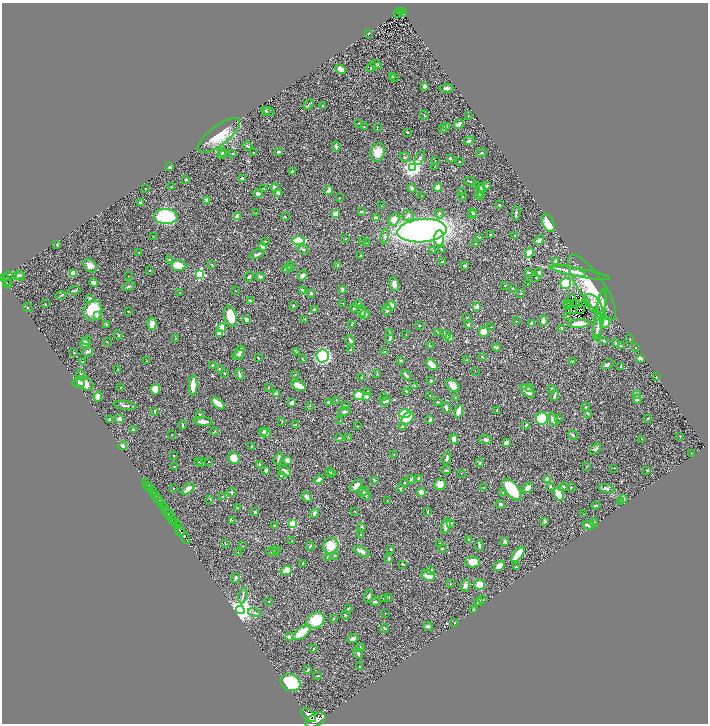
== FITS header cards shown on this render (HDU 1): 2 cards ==
NAXIS1  =                 1412
NAXIS2  =                 1443

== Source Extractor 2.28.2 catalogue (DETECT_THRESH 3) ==
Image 1412 x 1443 px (HDU 1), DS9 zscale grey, zoomed out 1/2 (1 PNG px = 2 x 2 image px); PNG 710 x 726 px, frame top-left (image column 1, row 1442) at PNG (2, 3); each listed source drawn as its Kron ellipse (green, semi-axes under 4 px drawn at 4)
Background 0.75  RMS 0.025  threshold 0.0754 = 3 sigma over >= 5 px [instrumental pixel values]
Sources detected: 503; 28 cannot appear on this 1/2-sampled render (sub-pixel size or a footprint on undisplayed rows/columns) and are neither listed nor drawn; the other 475 listed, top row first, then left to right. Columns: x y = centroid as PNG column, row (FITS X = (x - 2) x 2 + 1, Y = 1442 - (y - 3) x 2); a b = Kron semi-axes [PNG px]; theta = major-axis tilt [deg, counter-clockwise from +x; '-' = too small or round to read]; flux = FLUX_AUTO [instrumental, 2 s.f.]
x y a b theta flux
400 12 3 2 - 66
398 13 2 1 - 20
402 13 4 2 - 140
368 33 3 2 - 3.3
376 65 6 3 -28 6.5
371 67 5 3 - 7.3
341 69 6 4 -44 20
392 77 3 2 - 2.2
394 78 3 2 - 1.6
424 86 3 3 - 25
447 88 7 3 5 13
309 104 6 2 50 4.6
323 106 4 2 - 3.5
266 111 4 3 - 4.8
268 112 6 2 -13 4.3
424 115 4 3 - 3.6
468 116 2 2 - 2.5
359 123 4 2 - 2.6
459 124 5 3 - 15
364 126 3 2 - 1.9
446 126 4 2 - 5
377 128 2 1 - 2.2
443 129 3 3 - 8.5
407 132 2 2 - 3.3
219 135 25 9 38 120
469 141 5 3 - 6.9
247 146 5 2 - 7.3
336 146 5 3 - 9.1
253 152 2 1 - 3.3
278 152 3 3 - 12
378 152 9 7 73 56
223 153 4 4 - 8.4
481 153 5 3 - 3.9
233 154 3 2 - 2.4
222 155 3 3 - 7.9
405 157 5 3 - 5.8
420 158 8 4 60 12
450 158 2 2 - 6.4
435 161 2 1 - 1.3
460 162 2 1 - 1.5
435 166 3 2 - 1.7
170 167 3 2 - 10
412 168 4 4 - 1500
292 171 2 2 - 3.6
242 178 4 3 - 9.9
186 179 3 3 - 5.5
470 182 6 2 -21 4.8
477 185 2 2 - 1.9
487 186 3 2 - 7.3
172 187 4 2 - 3.8
275 187 4 3 - 22
438 187 4 4 - 45
145 188 2 1 - 1.4
264 188 3 2 - 1.7
412 188 4 4 - 15
481 188 5 2 - 4.6
329 190 4 3 - 19
461 192 3 2 - 2
278 193 4 3 - 10
258 194 5 3 - 15
479 195 4 4 - 12
482 195 3 3 - 3.6
422 196 2 2 - 3.9
463 197 2 1 - 1.3
339 198 2 2 - 1.8
206 200 3 2 - 5.3
140 203 3 3 - 7.9
499 205 2 2 - 2.3
381 206 2 1 - 1.3
361 211 3 3 - 4.1
256 213 2 2 - 1.9
473 213 3 3 - 7.3
516 213 7 2 83 9.3
335 214 4 3 - 39
439 214 4 3 - 5.6
473 215 3 3 - 9.6
166 216 12 7 -3 290
237 216 4 3 - 49
285 216 3 2 - 2.3
408 216 6 5 - 12
376 218 4 3 - 9
394 219 7 5 60 46
548 223 10 5 -64 98
422 231 25 11 5 2300
490 234 3 2 - 2.6
385 236 7 3 82 9.1
515 236 3 2 - 2.8
153 237 3 2 - 1.9
479 237 3 2 - 3.4
439 238 7 5 85 66
345 239 2 1 - 1.5
539 240 5 4 - 11
298 241 6 3 0 240
362 241 2 2 - 1.9
265 242 3 3 - 4.8
366 243 3 2 - 3
476 244 3 2 - 2.5
57 245 2 2 - 4.6
263 246 4 4 - 34
303 249 6 3 -32 5.9
441 249 4 3 - 4.4
433 250 2 2 - 2
139 252 3 2 - 1.9
529 253 5 4 - 60
257 254 8 3 22 15
361 256 3 2 - 3.8
169 260 2 2 - 14
442 262 3 2 - 5.7
556 262 4 3 - 11
212 265 3 2 - 2.5
338 265 3 2 - 10
90 266 8 5 -40 30
179 266 8 5 1 90
291 266 4 3 - 3.9
465 266 4 3 - 3.8
287 268 5 3 - 12
150 270 2 2 - 4.5
569 271 17 4 -13 29
529 272 3 2 - 5.8
539 273 4 3 - 8.7
580 273 31 4 -11 56
73 274 4 3 - 58
200 274 3 3 - 510
18 275 6 4 18 6.2
303 275 5 3 - 16
8 276 5 3 - 400
20 276 4 3 - 4.3
128 276 2 2 - 1.3
249 277 5 2 - 6.7
260 277 4 3 - 11
4 278 4 2 - 590
536 278 2 2 - 2
6 281 4 2 - 190
93 283 4 4 - 9.3
8 284 4 2 - 210
394 284 7 5 -76 25
527 284 3 2 - 1.8
566 284 5 5 - 150
505 285 3 2 - 1.9
129 286 6 3 22 6.2
512 288 2 1 - 1.8
592 288 38 12 -56 170
342 289 4 3 - 9.4
75 290 6 3 8 5.6
302 290 4 2 - 6.7
235 291 2 2 - 2.1
179 293 2 1 - 1.8
311 293 3 2 - 8.8
521 294 2 2 - 2.1
61 295 5 2 - 4.5
572 298 3 2 - 6.9
90 299 4 3 - 11
250 301 3 3 - 11
342 303 2 1 - 2.5
568 303 3 2 - 0.77
585 303 2 1 - 2.6
45 304 2 2 - 1.9
359 304 4 3 - 12
573 304 3 1 - 2.7
576 304 3 1 - 1.3
593 304 11 6 -48 31
602 304 14 4 79 36
293 305 4 2 - 5.3
571 305 2 1 - 2.2
391 306 5 4 - 21
477 306 2 2 - 39
567 306 2 1 - 1.3
28 308 5 2 - 3.2
354 308 5 3 - 5.4
314 309 4 2 - 3.8
581 309 2 1 - 0.17
387 310 6 4 -83 11
93 311 10 9 - 120
128 311 2 2 - 2
362 311 6 4 -72 13
573 311 2 1 - 0.19
600 314 26 5 80 45
364 315 5 3 - 18
97 316 4 3 - 11
231 316 11 6 -71 110
567 316 3 2 - 3.2
467 317 2 2 - 2.2
246 319 3 3 - 15
305 319 2 2 - 2.6
516 321 2 2 - 2.1
543 321 5 4 - 12
605 322 6 5 - 23
531 323 3 3 - 11
152 324 6 4 -90 43
351 324 2 2 - 3.1
579 324 11 4 4 60
107 325 3 2 - 6.1
419 325 2 2 - 4
468 325 3 2 - 9
222 327 4 4 - 33
491 327 2 1 - 1.3
562 328 3 2 - 5.1
597 328 9 4 76 13
484 331 5 5 - 41
438 332 3 2 - 2.8
220 333 4 3 - 38
390 333 2 1 - 1.5
406 334 2 1 - 1.3
118 335 5 3 - 4.5
446 335 5 2 - 11
176 338 3 2 - 2.7
450 338 3 3 - 12
390 339 3 2 - 5.5
630 339 2 1 - 3.6
86 340 5 3 - 8.1
350 340 6 3 -58 11
604 341 4 2 - 4
107 342 3 2 - 2.1
616 343 3 2 - 4.4
85 344 5 3 - 40
430 346 4 2 - 2.1
621 346 4 2 - 4.2
497 347 4 3 - 5
636 347 2 2 - 1.8
350 350 3 2 - 6.3
87 352 5 5 - 10
240 352 6 5 - 14
297 352 4 2 - 3.2
385 352 2 2 - 3
74 353 2 2 - 2.8
238 355 6 4 24 9.3
323 356 6 6 - 950
482 357 2 2 - 2
258 358 3 1 - 3.8
640 358 3 3 - 19
302 359 3 2 - 2.7
401 360 3 2 - 7.3
467 360 3 2 - 2.6
82 361 2 1 - 1.5
146 361 2 1 - 1.4
572 361 2 2 - 2.3
607 364 7 3 34 10
213 365 4 3 - 6.4
432 365 6 4 -44 45
620 367 3 2 - 4.3
118 369 2 2 - 2.7
219 369 2 2 - 2.5
475 371 2 1 - 1.2
224 373 3 2 - 2.4
239 374 6 2 -76 13
295 374 3 2 - 2.4
377 374 3 2 - 2.2
81 375 5 4 - 8
406 375 5 2 - 13
361 377 2 2 - 4.4
656 377 3 2 - 2.2
431 380 2 2 - 15
78 383 6 4 -6 14
85 383 9 6 -34 53
193 385 10 4 89 44
299 386 7 4 -25 31
415 386 3 2 - 7.8
453 386 8 5 -39 28
530 387 3 2 - 3
120 388 2 2 - 1.9
268 388 3 2 - 2.1
551 388 2 2 - 2.4
155 389 5 5 - 45
406 391 3 2 - 3.5
528 391 8 4 -38 28
368 392 3 2 - 8
276 394 2 2 - 46
637 394 2 2 - 48
359 395 5 4 - 96
430 395 2 1 - 2.1
555 395 5 2 - 8.2
98 397 5 4 - 31
367 397 4 4 - 12
384 397 3 2 - 2.4
455 398 2 2 - 1.9
637 399 5 4 - 11
336 400 2 1 - 1.6
385 401 6 3 25 14
329 402 4 3 - 4.1
438 402 2 2 - 4
218 403 8 3 -40 67
292 403 4 3 - 18
125 405 11 3 -9 10
346 405 2 2 - 1.9
309 406 3 2 - 2.3
586 407 4 3 - 4.6
446 408 5 3 - 12
155 411 4 2 - 3.2
459 411 6 3 74 70
497 411 3 2 - 5.6
344 412 6 4 13 8
405 413 6 3 3 170
587 413 3 2 - 5.1
200 414 3 2 - 2.6
408 418 7 5 49 140
558 418 3 2 - 3
648 418 2 2 - 3.6
119 419 3 3 - 31
542 419 6 6 - 120
553 419 7 4 -66 21
110 420 3 3 - 9.1
340 420 2 1 - 1.2
430 420 3 2 - 9.7
282 421 3 2 - 2
203 422 9 4 -4 24
182 425 5 2 - 5.6
295 425 4 2 - 3
526 425 4 2 - 3.1
357 426 2 2 - 1.5
402 427 3 2 - 6.2
133 429 2 2 - 28
214 431 4 2 - 3
263 431 4 3 - 6.9
266 433 5 4 - 29
172 435 2 2 - 1.8
573 435 5 3 - 6
680 436 2 1 - 1.3
349 437 3 3 - 2.3
340 438 3 2 - 2.7
454 439 5 3 - 36
485 439 6 4 -7 13
641 439 2 1 - 1.7
506 442 3 3 - 22
122 446 4 3 - 24
251 446 2 2 - 2.6
596 449 6 4 49 9.2
691 453 2 1 - 1.4
394 454 3 2 - 2.1
174 456 2 2 - 2.4
234 458 6 5 - 68
447 458 7 3 72 9.8
278 459 6 2 72 5.8
287 460 3 3 - 23
208 461 2 2 - 1.3
198 462 3 2 - 2.6
201 463 4 3 - 5
480 463 4 3 - 4.3
259 464 3 3 - 4.1
174 466 2 2 - 2.4
586 467 3 2 - 2.1
614 468 3 2 - 1.5
266 470 3 2 - 15
446 470 4 2 - 6.3
647 470 2 2 - 2.9
285 471 7 2 -38 17
329 472 2 2 - 2.1
332 473 3 2 - 4.2
461 473 2 2 - 1.5
281 475 3 2 - 2.6
319 479 5 3 - 16
419 479 3 3 - 6.7
374 480 4 2 - 5.5
411 480 4 3 - 5.3
547 480 4 3 - 68
146 482 4 1 - 19
404 482 3 2 - 2.4
148 485 2 1 - 18
440 485 6 5 - 39
356 486 8 4 47 32
550 486 4 3 - 5.3
149 487 2 1 - 45
564 487 4 3 - 4.9
571 487 3 2 - 2.8
173 488 2 2 - 2.7
483 488 3 2 - 2.1
528 488 6 3 46 34
188 489 7 4 41 30
401 489 2 2 - 5
607 489 8 4 -14 11
512 490 13 6 -50 200
152 491 2 2 - 150
364 491 4 3 - 5.9
232 492 4 3 - 4.1
421 492 4 4 - 31
503 493 3 2 - 4
155 494 2 2 - 220
364 494 7 4 -38 16
559 494 7 4 -62 89
223 497 2 2 - 1.3
306 497 6 4 -52 20
158 499 5 2 - 1300
210 499 4 1 - 1.8
623 499 2 2 - 26
387 501 3 2 - 2.2
621 501 2 2 - 14
160 502 2 2 - 480
500 504 4 3 - 11
596 505 4 2 - 4.5
163 506 3 2 - 970
237 508 2 1 - 1.8
165 509 2 1 - 270
428 511 4 2 - 5.6
255 512 3 2 - 4.9
354 512 2 2 - 1.7
168 513 6 2 -31 890
314 513 5 3 - 11
584 514 2 1 - 1.3
170 516 2 1 - 290
173 520 5 2 - 460
232 521 3 3 - 3.7
544 521 4 3 - 5.3
175 523 3 1 - 200
450 523 4 2 - 6.8
594 523 4 4 - 5
292 524 3 3 - 250
177 525 3 2 - 430
589 525 6 3 -9 18
275 526 2 2 - 2.6
361 526 4 3 - 3.8
446 526 8 4 73 21
180 531 6 2 -52 1500
361 535 2 2 - 1.4
184 536 9 2 -57 1900
469 539 3 3 - 4.1
292 540 2 1 - 2.1
505 541 3 2 - 13
225 543 3 2 - 1.6
440 543 2 1 - 2
243 546 2 2 - 1.6
310 546 4 3 - 5.6
331 546 8 8 - 81
479 546 5 3 - 8.7
442 548 3 2 - 4.9
391 549 2 2 - 4.3
277 550 2 1 - 1.6
362 551 9 4 -27 21
272 552 6 2 -8 4.8
238 553 2 1 - 1.3
518 554 9 3 51 110
335 555 3 3 - 3.6
327 557 4 2 - 3.5
389 558 3 3 - 6.2
473 562 7 5 -2 48
303 563 3 2 - 2
403 564 3 2 - 5.3
499 566 6 4 34 46
516 567 3 2 - 2.9
286 570 6 4 20 39
431 570 3 2 - 7.1
428 575 7 5 -27 52
236 578 5 3 - 7.7
450 584 2 2 - 4.6
480 585 5 5 - 70
465 586 6 5 - 13
243 595 8 2 77 6.9
369 596 6 3 79 9.9
389 597 3 2 - 2.3
384 598 4 3 - 7.1
483 600 3 2 - 3.8
269 601 2 1 - 1.8
479 601 4 3 - 14
375 602 5 3 - 7.3
348 608 3 2 - 3
474 609 3 1 - 1.3
240 610 4 4 - 4800
255 613 7 3 -14 7.5
385 613 2 2 - 1.8
346 615 5 2 - 3.7
333 619 3 2 - 3.2
316 621 9 7 35 130
455 623 2 1 - 2.3
428 626 4 4 - 7.6
384 628 5 3 - 3.8
302 633 10 5 37 89
289 637 4 3 - 18
353 638 6 3 21 20
360 648 4 2 - 4.2
314 649 2 2 - 3.3
358 653 6 3 -57 10
360 666 2 1 - 1.4
308 670 3 3 - 7.8
318 676 3 1 - 2.6
291 682 10 8 -26 210
308 715 9 5 -40 4800
315 720 11 6 29 7500
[28 sub-pixel or undisplayed-footprint detections neither listed nor drawn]